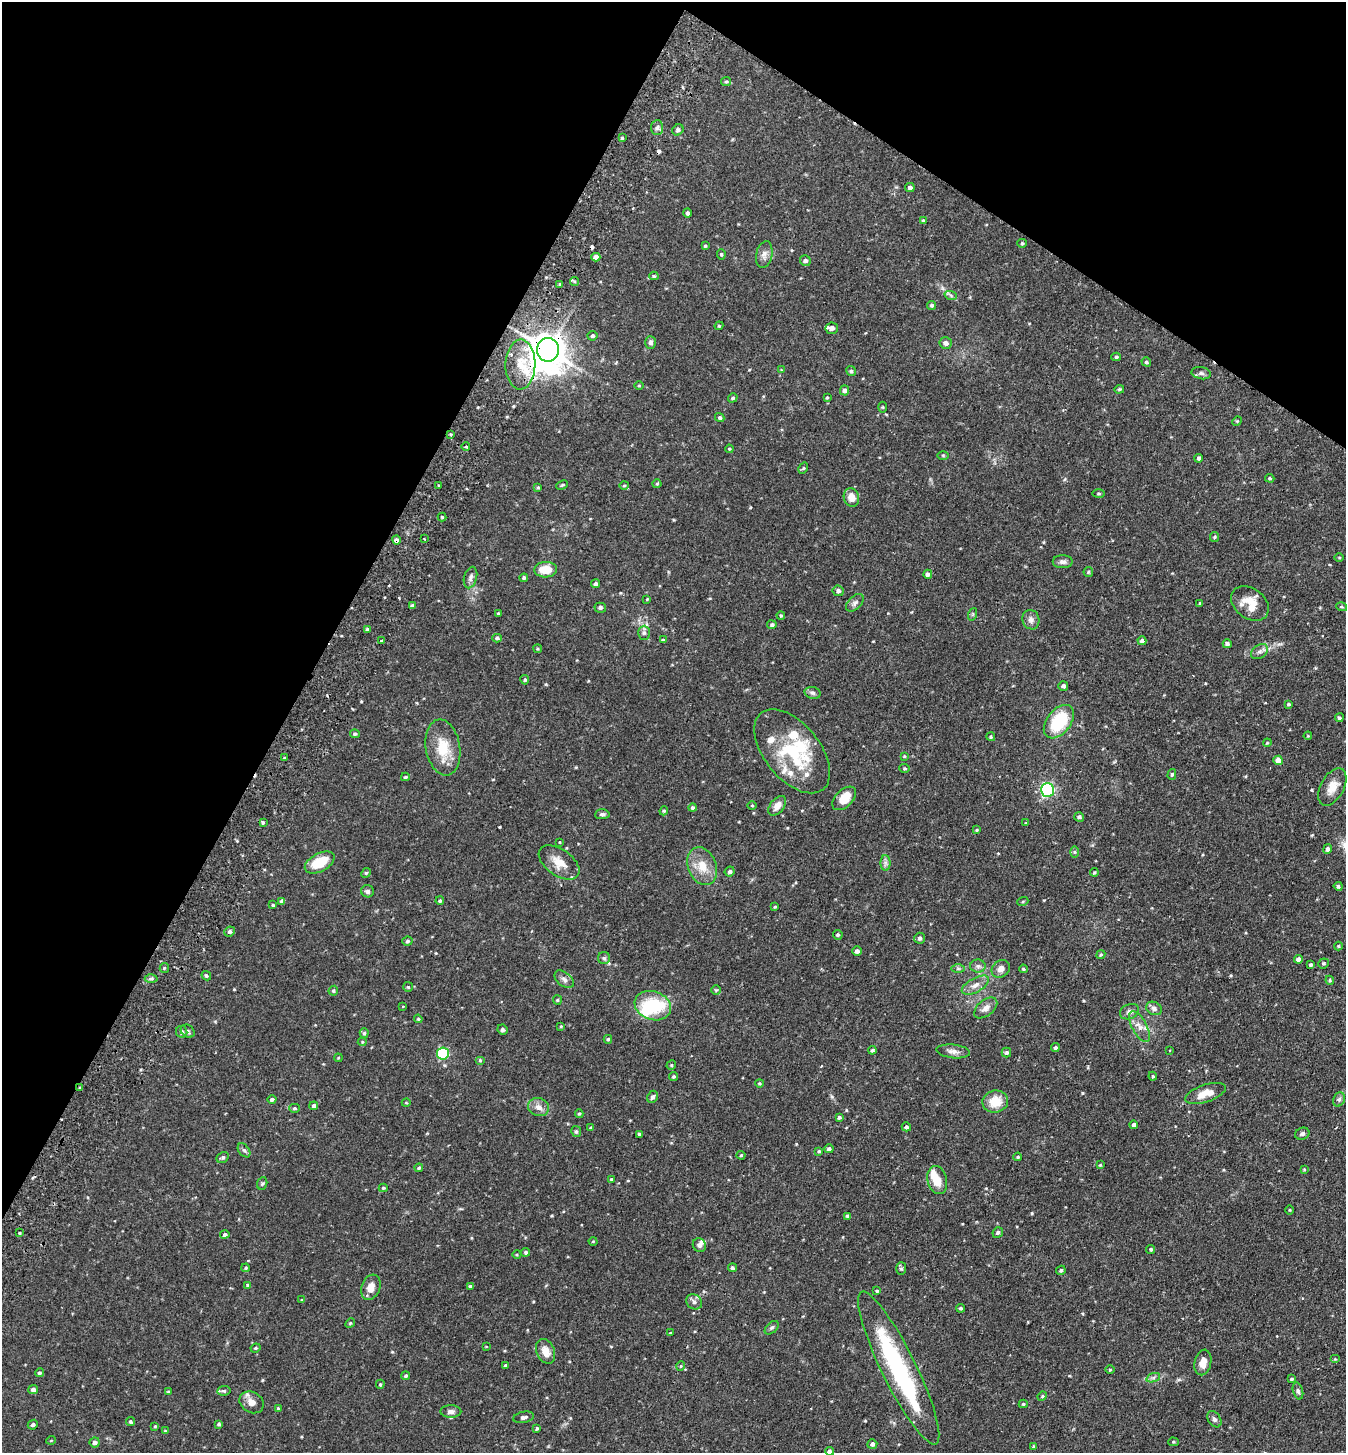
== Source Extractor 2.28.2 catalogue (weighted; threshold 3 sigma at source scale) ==
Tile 2 of 4 x 4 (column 2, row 1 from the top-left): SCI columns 1545-2888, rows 4387-5837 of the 5914 x 5870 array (HDU 1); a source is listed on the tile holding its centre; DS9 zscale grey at full resolution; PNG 1348 x 1455 px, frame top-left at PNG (2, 2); each listed source drawn as its Kron ellipse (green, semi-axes under 4 px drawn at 4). Shown black and unused: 29% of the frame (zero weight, under 2 of 3 exposures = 3% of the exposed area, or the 3 px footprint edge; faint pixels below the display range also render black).
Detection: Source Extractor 2.28.2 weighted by HDU 2 'WHT'; one run over the whole footprint, this tile lists its part. Background 0.114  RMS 0.0066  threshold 0.0297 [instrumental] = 3 sigma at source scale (4.5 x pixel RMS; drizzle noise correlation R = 1.50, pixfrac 1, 0.05/0.05 arcsec/px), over >= 5 px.
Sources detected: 297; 6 inside a brighter object's white glare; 3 cosmic-ray / hot-pixel residue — neither listed nor drawn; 12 inside a brighter listed object's ellipse — not listed separately; the other 276 listed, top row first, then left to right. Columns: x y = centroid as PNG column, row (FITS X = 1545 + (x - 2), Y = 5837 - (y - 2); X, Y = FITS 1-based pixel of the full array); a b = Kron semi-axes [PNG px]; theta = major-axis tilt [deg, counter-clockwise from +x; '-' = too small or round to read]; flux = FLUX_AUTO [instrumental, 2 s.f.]
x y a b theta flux
726 82 5 4 - 0.84
657 128 7 6 - 2.1
678 130 6 5 - 1.2
622 138 3 3 - 0.74
910 187 5 4 - 1.9
687 213 4 4 - 1.4
923 220 4 4 - 0.65
1022 243 4 4 - 0.76
705 246 4 4 - 0.77
721 254 5 4 - 0.77
764 255 13 8 78 3.4
596 257 4 4 - 4.4
805 261 5 5 - 1.5
654 276 4 4 - 0.78
574 281 4 4 - 0.75
560 284 3 3 - 1.3
951 296 6 4 -20 1.1
932 305 4 4 - 0.89
719 326 4 4 - 0.6
832 328 6 5 - 2.2
592 336 5 5 - 1.1
650 342 6 5 - 1.5
946 343 6 5 - 2.9
548 350 12 11 - 1200
1116 357 5 4 - 0.88
1146 362 5 4 - 0.99
520 364 25 15 88 16
781 370 4 4 - 0.55
851 371 5 4 - 1.3
1201 373 9 6 -10 1.9
639 386 5 3 - 0.53
1119 389 5 4 - 0.87
844 390 5 4 - 1.8
827 397 4 4 - 0.58
733 398 5 4 - 0.98
883 407 5 3 - 0.64
720 418 5 4 - 1.2
1237 421 5 4 - 0.63
450 435 3 3 - 2.9
466 447 4 2 - 0.59
729 449 4 3 - 0.65
943 455 6 4 -1 0.73
1199 458 4 4 - 1.3
803 468 6 4 59 0.89
1270 478 5 4 - 0.78
657 484 4 4 - 0.65
439 485 3 3 - 1.1
562 485 6 4 25 0.76
624 485 5 3 - 0.58
538 487 4 4 - 0.69
1099 493 6 3 0 0.7
851 497 9 7 -73 6.2
442 517 4 4 - 0.75
1214 537 5 4 - 0.88
425 539 3 3 - 1.6
396 540 5 4 - 2.3
1339 557 5 3 - 0.53
1063 562 10 6 0 2.3
546 570 11 7 2 11
1088 572 5 4 - 0.75
928 574 4 4 - 2.1
470 578 11 6 74 2.3
524 578 4 4 - 0.99
596 584 4 4 - 1.4
838 591 5 5 - 1.8
647 599 4 3 - 0.5
855 603 11 6 45 2.3
1200 603 4 4 - 0.55
1250 604 21 15 -37 11
412 606 3 3 - 1.5
1342 607 5 3 - 0.64
600 608 6 5 - 1.4
498 613 3 3 - 0.54
973 614 6 4 71 0.81
781 616 4 3 - 0.68
1031 620 10 8 -70 2.9
772 625 5 4 - 1.3
367 629 3 3 - 1
644 633 7 6 - 1.6
497 638 5 4 - 1
663 640 4 4 - 0.85
382 641 3 3 - 0.93
1142 641 4 4 - 1.7
1227 644 4 4 - 1.5
538 649 4 3 - 0.6
1260 652 9 6 36 2.2
525 680 4 4 - 0.95
1063 686 5 5 - 1.4
813 693 8 5 -15 1.6
1288 704 4 3 - 0.7
1339 718 4 4 - 1.1
1059 722 19 12 52 33
355 734 5 4 - 0.97
1308 736 4 3 - 0.51
991 737 4 4 - 0.89
1267 743 4 3 - 0.59
443 747 28 17 -80 17
792 751 49 27 -51 44
904 756 4 3 - 0.57
284 758 3 2 - 0.58
1278 760 4 4 - 5.9
904 768 5 4 - 0.72
1172 774 5 4 - 0.99
405 777 4 3 - 0.95
1332 787 20 11 61 7.4
1047 790 7 6 - 76
844 798 14 8 44 11
752 805 4 3 - 0.55
777 806 11 7 52 5
693 808 4 4 - 1.3
664 811 5 4 - 0.79
602 814 7 5 4 1.5
1079 817 5 4 - 1.2
263 823 3 3 - 1.7
1026 823 4 4 - 0.57
977 830 4 3 - 0.64
560 842 4 3 - 0.49
1327 849 5 4 - 1.6
1075 852 6 4 90 0.78
320 862 16 9 28 15
559 862 23 13 -35 8.8
885 863 8 5 -89 1.8
702 866 20 14 -68 11
730 872 5 4 - 1.4
1094 872 4 3 - 0.7
366 873 5 4 - 0.84
1338 886 4 4 - 1.3
368 891 6 6 - 1.7
282 901 4 4 - 2
440 901 4 4 - 0.94
1023 901 5 3 - 0.65
273 905 4 4 - 0.68
775 907 4 3 - 0.63
230 932 5 5 - 1.8
838 935 5 4 - 1
920 938 5 5 - 1.6
407 941 5 4 - 1.1
1338 946 4 4 - 0.65
857 951 5 4 - 1.7
1101 955 5 4 - 0.8
604 958 6 6 - 1.4
1298 959 4 4 - 2
1324 963 5 4 - 1
1311 964 3 3 - 1.1
978 966 8 6 -1 1.9
164 968 5 4 - 0.86
958 968 7 4 0 1.1
1001 969 10 8 42 4
1023 969 4 3 - 0.68
206 976 5 4 - 0.96
151 978 6 4 1 1.1
564 979 11 7 -39 2.6
1330 980 4 4 - 0.69
975 985 15 7 29 4.4
408 987 5 5 - 0.81
716 990 4 4 - 0.73
333 991 5 4 - 1
557 1000 5 4 - 0.68
403 1006 3 2 - 0.55
653 1006 19 14 -20 30
986 1008 13 8 39 3.7
1154 1008 8 6 -25 2.3
1129 1012 10 7 23 2.6
418 1019 4 4 - 0.76
561 1026 4 4 - 0.59
1139 1027 17 7 -61 5
502 1030 5 5 - 1.4
188 1031 7 6 - 1.4
182 1032 6 5 - 2.1
364 1033 5 4 - 0.98
608 1039 4 4 - 0.79
362 1042 4 4 - 0.67
1055 1048 4 4 - 1
872 1050 4 3 - 0.84
953 1051 17 7 -6 3.4
1169 1051 3 2 - 0.54
1006 1052 5 4 - 1.1
443 1054 6 6 - 44
338 1058 4 3 - 0.58
480 1060 5 4 - 0.76
671 1065 5 4 - 0.89
673 1076 4 4 - 0.82
1153 1076 4 4 - 0.78
759 1083 4 3 - 0.76
80 1088 4 3 - 0.83
1205 1093 21 8 18 8.8
652 1097 6 5 - 1.6
1339 1099 7 5 68 1.5
272 1100 4 4 - 1.6
995 1101 13 11 9 12
406 1103 4 3 - 0.47
314 1106 4 4 - 1.6
539 1107 11 8 -19 4.1
295 1108 5 4 - 0.93
579 1114 4 4 - 0.76
839 1117 4 4 - 1.1
1134 1125 4 4 - 1.6
591 1127 4 3 - 0.53
906 1127 4 4 - 1.2
576 1132 5 5 - 1.2
639 1134 3 3 - 1
1302 1134 7 6 - 1.7
829 1149 4 4 - 1.4
244 1150 8 5 -52 1.4
819 1151 4 4 - 0.74
741 1155 4 4 - 0.68
223 1157 6 5 - 1.3
1018 1157 4 3 - 0.65
1100 1165 4 4 - 0.56
419 1168 4 4 - 0.86
1304 1169 3 3 - 0.54
611 1179 3 3 - 0.62
937 1180 14 9 -76 8.2
262 1183 6 5 - 1
383 1188 4 4 - 0.8
1290 1210 4 3 - 0.49
848 1216 3 3 - 1.2
998 1232 6 5 - 1.1
19 1233 4 3 - 0.61
225 1235 5 4 - 1.7
593 1241 4 3 - 0.46
699 1245 7 6 - 1.9
1151 1249 4 4 - 1
526 1252 4 4 - 1.2
517 1255 4 3 - 0.57
246 1268 4 3 - 0.75
733 1268 4 4 - 1.2
901 1269 6 5 - 1.2
1061 1270 5 4 - 1
248 1285 4 4 - 0.85
470 1286 4 3 - 0.77
371 1287 13 9 70 6.1
877 1291 4 3 - 0.8
302 1300 4 3 - 0.57
694 1302 8 7 - 2.2
960 1308 4 3 - 0.96
350 1323 5 4 - 0.75
772 1328 8 5 44 1.3
670 1333 4 3 - 0.47
486 1346 4 2 - 0.38
256 1348 5 3 - 0.76
546 1351 13 9 -67 6.4
1335 1359 5 4 - 0.64
1203 1362 13 8 77 5.8
505 1365 3 3 - 0.77
681 1366 5 3 - 0.57
899 1368 85 17 -64 80
1110 1369 4 3 - 0.59
39 1373 4 4 - 1.2
406 1376 4 4 - 1.1
1153 1378 7 4 19 1.3
1291 1379 3 3 - 0.85
380 1384 4 3 - 0.74
33 1390 5 4 - 2.1
224 1391 7 4 6 1.1
1298 1391 8 5 -75 1.4
168 1392 4 3 - 0.62
1042 1396 5 4 - 0.71
252 1402 13 10 -31 5.1
1023 1404 4 4 - 0.84
278 1408 3 3 - 0.59
451 1412 10 6 -1 2.4
524 1417 10 5 11 2
1214 1419 9 6 -57 1.9
131 1422 4 4 - 1.3
219 1424 4 3 - 0.93
33 1425 5 4 - 1.2
155 1426 4 3 - 0.61
537 1428 4 4 - 0.97
165 1431 4 4 - 0.54
51 1440 5 3 - 0.47
95 1442 5 5 - 2.1
1173 1442 5 4 - 0.75
872 1444 5 4 - 1.6
1034 1446 4 4 - 0.64
830 1451 4 4 - 1.9
Overlapping masked pixels (flux is a lower limit): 3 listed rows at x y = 548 350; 396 540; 80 1088
Isophote crosses this tile's border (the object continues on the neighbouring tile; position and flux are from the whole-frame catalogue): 1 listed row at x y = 830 1451